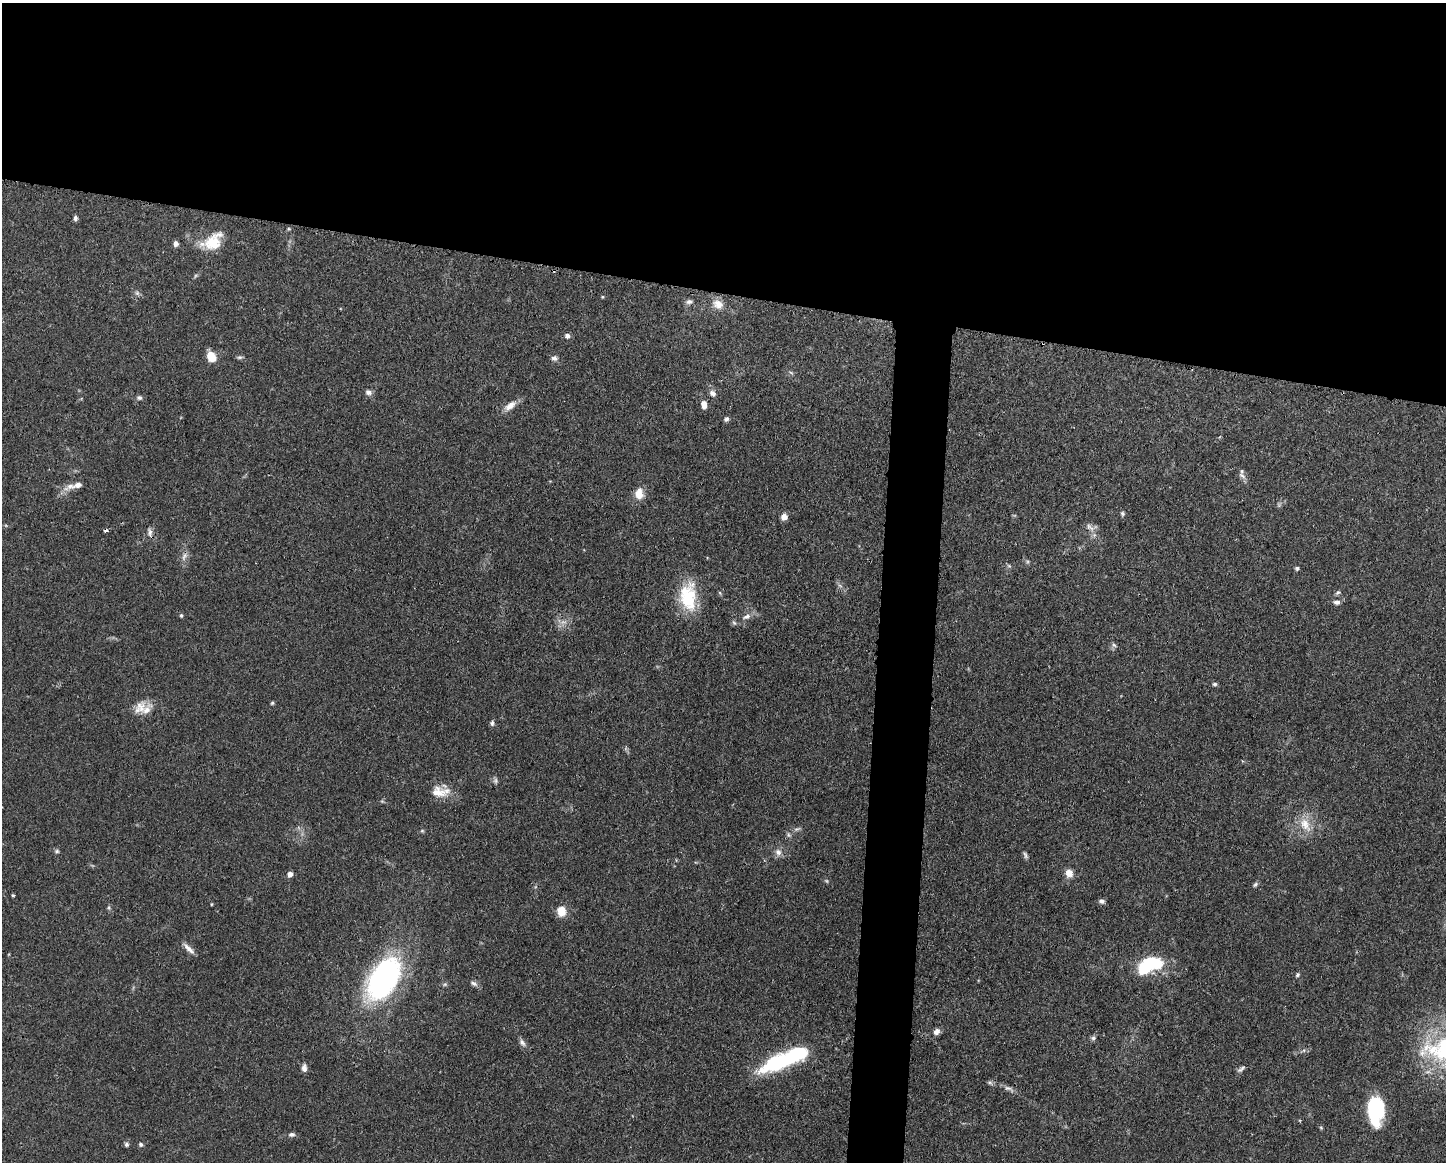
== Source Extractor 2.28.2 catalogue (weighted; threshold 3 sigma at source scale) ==
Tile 2 of 3 x 4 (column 2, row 1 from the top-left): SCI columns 1557-3000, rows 3486-4645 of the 4668 x 4652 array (HDU 1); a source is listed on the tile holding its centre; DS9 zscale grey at full resolution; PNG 1448 x 1164 px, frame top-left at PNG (2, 3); no overlay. Shown black and unused: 28% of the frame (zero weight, under 3 of 4 exposures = <1% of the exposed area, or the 3 px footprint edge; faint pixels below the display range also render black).
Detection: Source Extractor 2.28.2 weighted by HDU 2 'WHT'; one run over the whole footprint, this tile lists its part. Background 0.0443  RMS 0.0029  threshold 0.0129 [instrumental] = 3 sigma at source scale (4.5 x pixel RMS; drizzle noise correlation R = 1.50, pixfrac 1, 0.05/0.05 arcsec/px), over >= 5 px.
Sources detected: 82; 3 too faint to see at this stretch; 1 inside a brighter object's white glare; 2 cosmic-ray / hot-pixel residue — not listed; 3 inside a brighter listed object's ellipse — not listed separately; the other 73 listed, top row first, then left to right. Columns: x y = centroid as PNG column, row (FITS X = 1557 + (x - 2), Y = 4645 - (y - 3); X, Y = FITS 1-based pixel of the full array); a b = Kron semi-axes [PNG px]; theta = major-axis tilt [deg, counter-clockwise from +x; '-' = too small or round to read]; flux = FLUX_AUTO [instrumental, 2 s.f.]
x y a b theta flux
75 218 6 4 87 0.75
212 242 27 17 33 8.7
176 244 6 6 - 1.1
137 293 7 6 - 0.73
602 297 5 3 - 0.26
689 302 10 6 8 0.98
718 304 16 12 -32 3.3
567 336 6 5 - 1.1
211 357 11 9 -64 4.2
239 357 7 5 1 0.54
554 358 8 6 2 0.97
368 392 8 7 - 1
712 393 9 7 -45 1.2
139 398 8 6 -4 0.7
704 405 9 6 -86 2
510 406 17 9 36 2.6
726 419 7 5 44 0.74
1242 475 12 6 -36 1.2
70 486 22 9 22 2.5
639 494 14 10 88 3.2
1122 513 6 5 - 0.54
784 517 7 6 - 1.8
1090 527 15 7 -38 1.5
150 532 12 7 -83 1.2
184 556 13 6 67 1.4
1009 566 7 4 -19 0.44
1297 568 4 4 - 0.62
840 586 7 4 -20 0.54
1338 592 7 4 39 0.58
720 593 6 4 -72 0.35
688 597 37 21 -89 13
1337 602 9 6 1 1.1
181 615 5 4 - 0.43
747 616 13 7 30 1.7
1114 645 7 4 -44 0.54
1215 684 6 5 - 0.53
272 703 5 4 - 0.41
141 707 21 14 60 3.9
492 723 7 5 81 0.68
440 792 26 14 -1 4.9
1305 825 23 13 -59 5.2
797 829 11 4 20 0.83
422 831 5 5 - 0.37
57 851 7 5 14 0.5
778 852 10 9 - 1.6
1025 855 11 4 -63 0.7
1069 873 9 8 - 2.5
290 874 5 4 - 2.2
1255 884 7 5 49 0.57
13 895 4 3 - 0.35
1102 901 7 6 - 0.81
211 904 4 3 - 0.24
109 907 6 4 72 0.42
561 911 10 8 -85 4.5
189 949 18 5 -44 1.7
1146 966 20 11 52 15
1297 975 6 5 - 0.46
383 979 46 26 59 63
474 983 10 6 -26 0.94
445 984 6 5 - 0.48
936 1032 8 6 45 1.3
1093 1038 7 7 - 0.67
522 1042 9 7 -50 1.1
1444 1049 67 37 9 40
781 1061 47 16 24 26
304 1068 10 6 89 1.2
1241 1069 13 5 38 0.83
1009 1088 16 5 -24 1.3
1376 1109 26 14 89 25
1321 1128 5 4 - 0.32
291 1134 9 6 6 0.79
126 1144 6 5 - 0.68
141 1144 5 5 - 0.52
Isophote crosses this tile's border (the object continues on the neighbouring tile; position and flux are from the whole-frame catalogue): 1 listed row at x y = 1444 1049